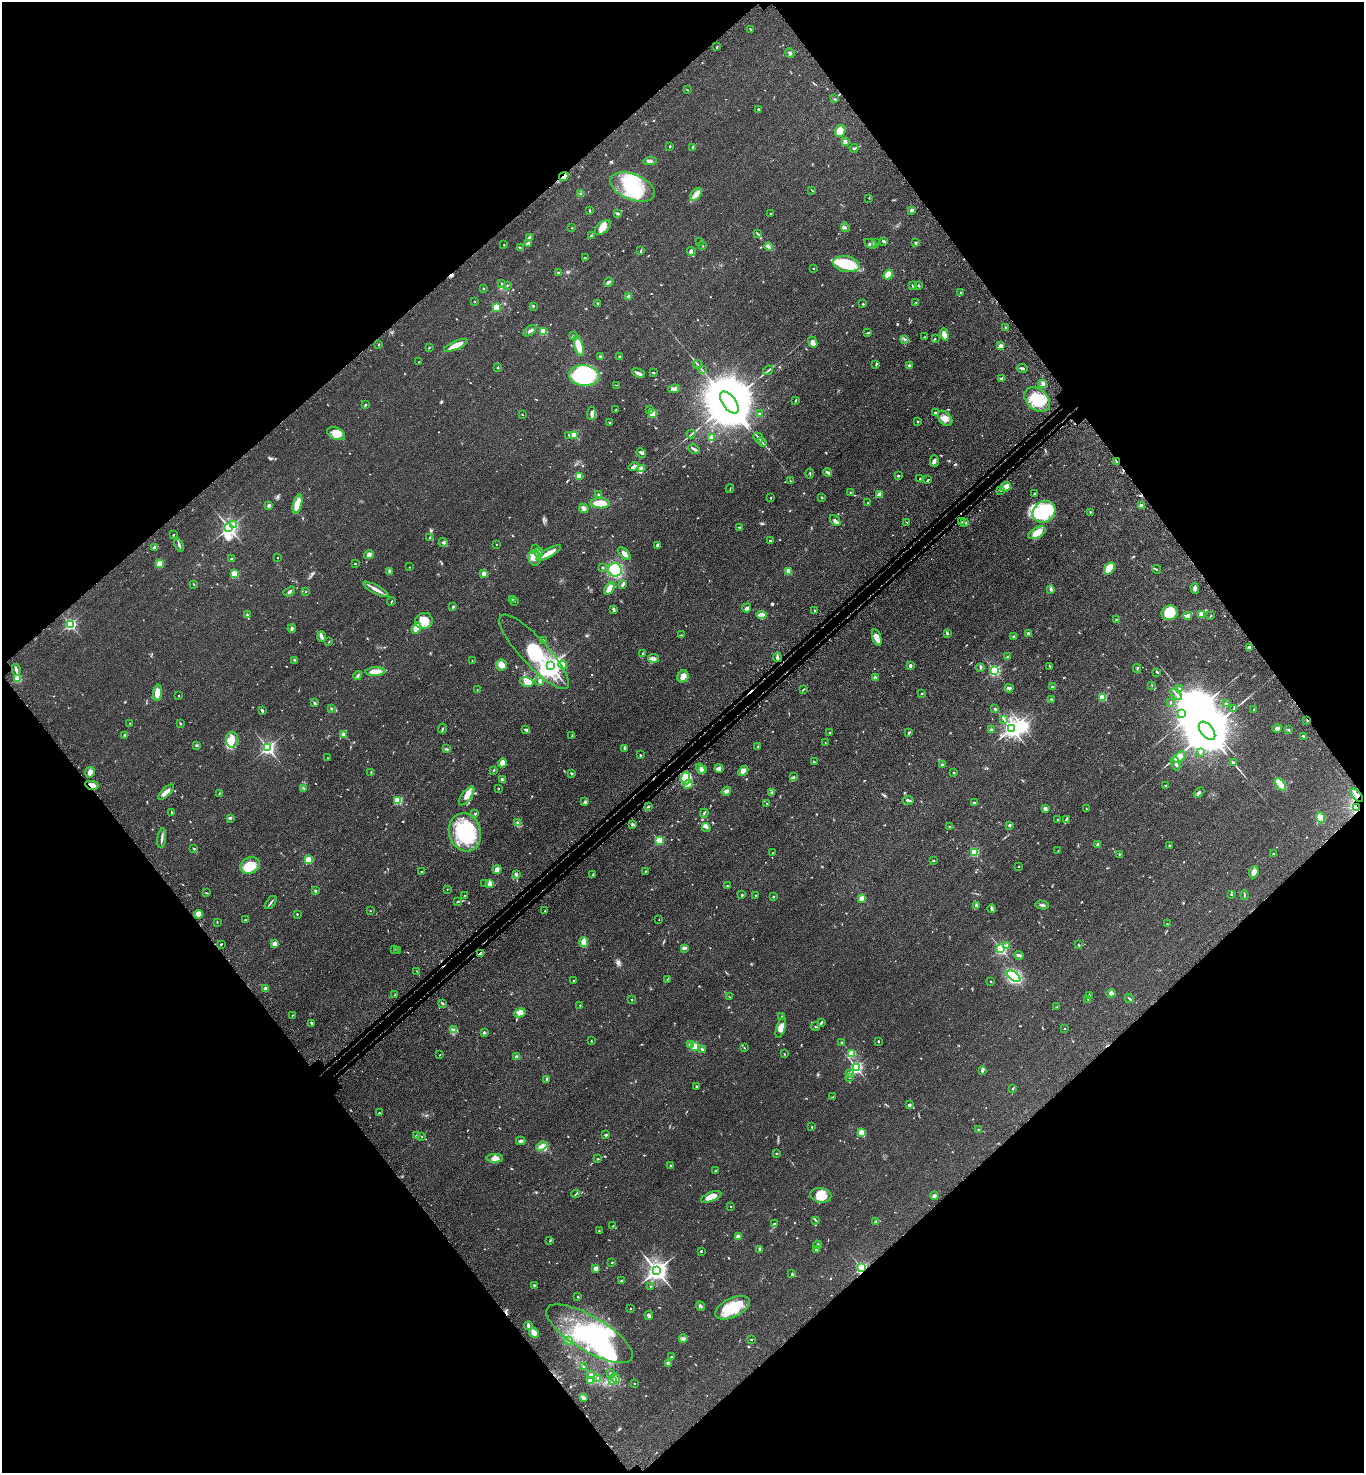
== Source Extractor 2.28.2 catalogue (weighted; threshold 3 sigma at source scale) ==
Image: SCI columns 250-5694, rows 102-5985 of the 6086 x 6088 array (HDU 1 of 3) = the unmasked area's bounding box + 8 px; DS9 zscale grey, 4 x 4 block average (1 PNG px = mean of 4 x 4 image px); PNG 1366 x 1475 px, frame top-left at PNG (2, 2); each listed source drawn as its Kron ellipse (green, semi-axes under 4 px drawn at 4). Shown black and unused: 50% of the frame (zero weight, under 3 of 4 exposures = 6% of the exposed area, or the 3 px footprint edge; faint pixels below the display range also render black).
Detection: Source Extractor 2.28.2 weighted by HDU 2 'WHT'. Background 0.0432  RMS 0.005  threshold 0.0226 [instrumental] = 3 sigma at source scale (4.5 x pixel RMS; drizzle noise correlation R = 1.50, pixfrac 1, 0.05/0.05 arcsec/px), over >= 5 px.
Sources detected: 787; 1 too faint to see at this stretch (4 x 4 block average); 10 inside a brighter object's white glare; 5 cosmic-ray / hot-pixel residue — neither listed nor drawn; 20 coinciding with a brighter row at this scale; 36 inside a brighter listed object's ellipse — not listed separately; of the other 715, all 500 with FLUX_AUTO >= 1.34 (the completeness limit of this list) listed and drawn (215 fainter detections not listed), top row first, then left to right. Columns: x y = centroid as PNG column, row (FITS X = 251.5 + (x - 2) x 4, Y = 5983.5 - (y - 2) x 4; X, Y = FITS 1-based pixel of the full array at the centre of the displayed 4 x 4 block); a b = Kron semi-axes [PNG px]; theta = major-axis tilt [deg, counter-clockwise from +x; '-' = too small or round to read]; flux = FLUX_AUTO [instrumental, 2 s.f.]
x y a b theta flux
750 29 3 2 - 1.7
717 47 3 2 - 2.6
790 53 5 3 - 5.7
687 90 2 2 - 2
835 99 3 2 - 2.6
758 109 2 2 - 8.2
840 131 6 5 - 42
845 142 4 3 - 9.2
670 146 2 2 - 5.2
693 147 3 2 - 5.5
854 148 4 2 - 3.5
650 161 7 3 5 8.1
564 176 5 2 - 17
632 187 24 12 -22 150
812 190 4 2 - 1.5
581 194 3 2 - 2.3
696 194 7 4 48 18
869 198 2 2 - 1.4
912 210 2 2 - 22
590 211 3 2 - 2.3
617 213 3 2 - 3.5
770 213 2 2 - 1.5
603 227 9 5 41 24
845 227 5 2 - 3.2
572 228 2 2 - 1.8
757 234 3 2 - 2.1
591 236 2 2 - 2.3
529 238 3 2 - 8.9
700 241 3 2 - 1.9
884 241 4 2 - 6
528 243 3 2 - 6.9
875 243 2 2 - 1.6
915 243 3 2 - 4.4
871 244 7 3 -27 8
504 245 2 2 - 1.8
703 246 2 2 - 3.5
769 247 4 3 - 5.3
520 248 3 2 - 3.5
641 251 3 2 - 2.3
691 251 4 3 - 9.1
585 258 2 2 - 1.5
846 264 13 8 -9 110
814 269 2 2 - 4.3
558 272 2 2 - 2.1
888 275 5 3 - 56
608 282 4 3 - 7.1
502 284 2 2 - 1.5
507 285 2 2 - 1.6
912 285 3 2 - 2
918 285 3 2 - 2.4
484 289 2 2 - 2.1
961 293 2 2 - 6
628 297 2 2 - 56
474 301 2 2 - 1.4
916 302 2 2 - 3
597 303 3 2 - 1.8
863 304 2 2 - 2.1
533 306 3 2 - 1.7
496 307 2 2 - 190
1006 328 3 2 - 3.2
530 331 7 2 40 7.6
543 331 2 2 - 130
868 333 4 2 - 3
944 334 6 4 -72 24
573 336 2 2 - 1.7
925 337 3 2 - 1.6
905 339 2 2 - 1.7
935 339 2 2 - 3
813 342 6 3 -68 17
379 344 2 2 - 1.5
456 345 12 3 23 29
579 346 10 3 -75 59
1000 346 2 2 - 63
429 347 2 2 - 1.8
601 356 3 2 - 5.5
620 357 2 2 - 23
419 362 2 2 - 1.8
698 365 4 2 - 3.5
875 365 2 2 - 2.3
909 366 3 3 - 3
497 367 2 2 - 1.9
1022 368 5 2 - 4.5
702 370 2 2 - 1.7
768 370 5 2 - 3.6
653 372 3 2 - 2.1
638 373 6 2 -25 14
584 375 15 10 -6 280
1001 379 3 3 - 5.7
1043 384 3 3 - 4
617 385 2 2 - 1.5
674 389 6 3 9 9.9
1037 399 14 10 -41 84
796 400 3 2 - 2.6
729 403 13 6 -53 38000
366 405 3 2 - 2.3
616 410 3 2 - 3.2
650 410 3 2 - 4.5
935 412 2 2 - 8.7
591 413 7 3 86 7.8
652 413 2 2 - 210
759 414 2 2 - 14
522 415 2 2 - 1.5
945 418 8 6 -46 20
918 421 2 2 - 2.6
609 423 2 2 - 1.8
336 434 9 6 -22 32
691 434 4 2 - 3
569 435 3 2 - 2.3
574 435 3 2 - 15
711 438 4 3 - 6.3
758 438 5 2 - 4.3
762 442 6 2 -45 4.1
694 449 6 2 -29 6.7
641 453 5 3 - 6.2
934 461 5 3 - 6.9
1117 462 3 2 - 10
634 467 5 2 - 15
641 468 3 3 - 3.7
828 472 4 2 - 8.1
810 473 5 2 - 2.4
579 476 4 2 - 50
898 476 3 2 - 3.2
920 479 2 2 - 1.5
928 480 3 2 - 1.7
790 481 3 2 - 1.8
1006 487 6 3 39 27
730 489 4 2 - 1.7
1000 490 3 2 - 3
850 492 2 2 - 1.9
1035 493 3 2 - 2.9
599 494 3 2 - 3.6
880 495 4 4 - 21
771 498 2 2 - 1.5
822 498 3 2 - 1.9
600 503 9 5 -3 59
868 503 2 2 - 10
297 504 10 4 74 45
1141 505 4 3 - 5
269 506 2 2 - 25
584 508 5 3 - 5.9
1044 512 12 10 37 290
1090 512 2 2 - 2.6
835 520 6 3 -49 8.4
961 521 2 2 - 2.1
907 522 3 2 - 1.4
965 523 3 2 - 2.2
233 524 2 2 - 28
739 527 2 2 - 1.8
229 528 4 2 - 1100
1037 533 10 5 28 25
173 535 2 2 - 2
430 537 3 2 - 4.5
770 541 3 2 - 2.4
443 542 4 2 - 4.8
496 544 2 2 - 1.7
179 545 7 2 -70 6.9
657 545 3 2 - 4.5
154 547 4 2 - 5.9
536 549 2 2 - 1.7
539 552 5 2 - 2.5
549 553 14 3 30 34
369 554 5 4 - 9
624 554 8 3 -43 15
277 558 2 2 - 2.5
535 558 8 6 -78 19
232 559 2 2 - 5.1
160 564 4 3 - 15
355 564 2 2 - 5.4
409 567 2 2 - 1.9
602 567 2 2 - 2.1
1109 568 6 4 52 75
1157 569 4 2 - 3
615 570 7 6 - 170
390 571 3 3 - 6.9
789 571 4 3 - 22
234 574 2 2 - 160
484 574 2 2 - 62
194 584 2 2 - 1.5
622 585 3 2 - 5.1
609 588 7 3 58 38
1195 588 5 4 - 7.2
376 589 14 3 -28 20
1051 589 3 3 - 7.1
289 591 6 2 31 6.5
306 592 3 2 - 1.9
512 599 2 2 - 3.8
391 601 4 2 - 2
515 601 2 2 - 1.9
453 607 3 2 - 3.5
746 608 5 3 - 6.8
614 610 3 2 - 9.3
815 610 2 2 - 4.7
1170 613 8 7 - 71
247 615 2 2 - 4.5
761 615 5 3 - 20
1201 615 3 3 - 35
1188 616 4 2 - 17
1211 616 2 2 - 1.9
1117 620 3 2 - 2.6
424 621 9 8 - 48
70 624 2 2 - 540
416 628 6 4 57 26
292 629 4 3 - 5
947 633 3 2 - 4.7
1028 633 3 2 - 4.7
681 635 3 2 - 2.6
322 637 5 3 - 6.9
1014 637 2 2 - 6.2
877 638 8 4 -73 19
543 641 2 2 - 3.1
329 642 3 2 - 2.2
1249 648 3 2 - 13
534 652 49 13 -47 250
643 654 3 2 - 3.5
777 657 5 2 - 11
1007 657 2 2 - 1.9
653 658 5 3 - 11
295 660 3 2 - 3.1
472 661 2 2 - 1.7
501 665 5 5 - 21
562 665 4 4 - 27
550 666 2 2 - 2000
910 666 3 2 - 6.6
1050 666 3 2 - 1.6
981 667 3 2 - 4.5
1137 668 4 2 - 3.2
16 670 6 2 -79 8
375 671 10 3 3 36
994 671 2 2 - 500
1157 672 4 2 - 4
358 676 4 3 - 4.7
683 676 6 5 - 21
875 678 2 2 - 24
17 679 2 2 - 170
540 681 5 2 - 4.1
527 682 7 4 -11 20
1152 685 2 2 - 1.7
1052 686 3 2 - 1.4
1009 688 4 2 - 16
477 689 2 2 - 1.9
804 689 2 2 - 1.6
1180 689 2 2 - 1.9
158 693 8 4 83 39
922 693 2 2 - 2.3
1176 694 7 2 -49 5.8
178 695 2 2 - 2.7
1103 697 2 2 - 170
1052 699 2 2 - 1.8
314 703 3 3 - 4
1170 703 3 2 - 1.5
1226 704 2 2 - 14
331 708 3 2 - 2.2
995 709 3 2 - 3.6
1234 709 4 2 - 2.8
1254 709 3 2 - 1.7
262 711 3 2 - 4.1
1182 714 2 2 - 2
1004 719 3 2 - 2.9
1307 721 2 2 - 1.8
180 723 2 2 - 3
130 724 3 2 - 1.5
1012 728 3 3 - 1700
1277 728 4 3 - 12
442 729 5 2 - 3
525 730 4 2 - 4
991 730 3 3 - 5.3
1288 730 3 2 - 3.2
1207 731 11 6 -52 30000
829 733 2 2 - 1.9
909 733 3 2 - 5.4
124 735 3 2 - 3.4
344 735 2 2 - 58
572 736 3 2 - 1.7
1304 736 3 2 - 3.9
232 740 8 6 -82 33
825 743 2 2 - 1.4
197 745 3 2 - 3.2
758 747 3 2 - 2.3
268 748 2 2 - 810
625 748 4 2 - 5.7
447 749 2 2 - 1.9
1200 752 2 2 - 2.2
640 755 2 2 - 2.8
1180 757 7 4 35 20
327 758 2 2 - 1.5
814 762 4 2 - 2.1
502 763 4 3 - 31
1233 763 3 2 - 5.6
1176 764 7 3 -74 9.2
942 765 3 2 - 2.6
719 768 4 3 - 16
701 769 5 4 - 14
494 770 3 2 - 1.9
703 770 4 2 - 16
743 771 6 4 44 20
90 772 5 4 - 15
371 772 3 2 - 2.4
571 773 3 2 - 2.9
954 773 2 2 - 3
793 777 4 2 - 3.2
686 778 6 4 -89 160
503 780 3 3 - 4.4
688 784 4 2 - 40
1281 784 7 4 -54 84
92 785 7 3 -10 18
1166 785 3 2 - 2.5
304 789 2 2 - 1.5
498 789 2 2 - 1.9
726 791 5 3 - 6.8
166 792 10 3 44 18
772 792 3 2 - 2.2
1199 792 6 2 41 6.6
219 793 2 2 - 1.8
1357 795 8 2 -51 8.2
467 796 11 5 54 21
398 800 2 2 - 200
908 800 5 2 - 7.9
585 801 3 2 - 3.4
974 802 2 2 - 2.3
767 803 2 2 - 4.4
648 806 2 2 - 9.9
1045 808 2 2 - 24
1357 808 4 2 - 4.1
1086 809 2 2 - 1.9
171 812 3 2 - 2.6
704 813 4 2 - 3.5
475 814 2 2 - 10
230 818 3 3 - 3.9
1320 818 5 4 - 11
1057 819 2 2 - 1.4
1066 819 4 2 - 4.2
518 823 4 3 - 7.2
633 824 4 2 - 4.1
1010 825 2 2 - 16
949 826 3 2 - 2.2
706 827 4 3 - 5.9
465 832 19 16 -73 230
162 838 10 2 82 8.2
659 841 2 2 - 200
1098 844 3 3 - 6.4
1169 845 2 2 - 2.6
194 849 2 2 - 8
1058 851 2 2 - 1.7
974 852 2 2 - 220
773 853 2 2 - 1.4
1273 854 4 2 - 2.2
1119 855 3 2 - 1.6
308 860 2 2 - 140
933 861 3 2 - 2.5
250 865 10 8 23 70
1019 866 2 2 - 1.8
497 869 5 4 - 9.4
645 871 2 2 - 1.4
421 872 2 2 - 6.7
1254 872 6 4 70 16
516 874 3 3 - 4.2
593 874 3 2 - 1.5
485 883 2 2 - 1.7
490 884 2 2 - 73
727 886 2 2 - 1.4
447 889 2 2 - 2.5
315 891 3 3 - 3
206 893 2 2 - 1.7
742 895 2 2 - 9.1
755 895 2 2 - 1.4
1231 895 2 2 - 1.4
1244 895 5 2 - 3.3
465 896 2 2 - 1.5
773 897 2 2 - 5.4
862 898 2 2 - 78
457 902 2 2 - 1.5
271 903 8 2 51 4.8
976 905 3 3 - 5.1
1042 905 7 2 -11 5.7
992 909 4 3 - 4.9
370 911 2 2 - 3.8
545 911 2 2 - 2.8
198 914 4 4 - 30
297 914 2 2 - 2.5
245 920 2 2 - 5.9
659 920 2 2 - 1.4
217 922 2 2 - 1.4
1167 924 2 2 - 1.9
584 942 5 2 - 28
221 944 2 2 - 3.2
274 944 2 2 - 65
1007 945 3 2 - 4.3
1079 945 3 2 - 2
684 948 4 2 - 10
394 949 3 2 - 2
1001 949 2 2 - 560
397 950 2 2 - 1.7
481 953 3 2 - 9.4
1019 955 4 2 - 9.1
417 971 2 2 - 1.5
1014 976 7 3 -38 300
667 980 3 2 - 2.4
574 981 2 2 - 3.6
991 982 2 2 - 1.5
265 989 2 2 - 43
1111 993 5 3 - 7.8
394 995 2 2 - 1.5
1089 995 2 2 - 2
730 997 2 2 - 1.4
1088 999 2 2 - 1.4
1129 999 4 2 - 2.5
632 1000 2 2 - 2
442 1003 3 2 - 4.1
580 1006 2 2 - 1.4
1057 1007 4 2 - 2.2
520 1013 6 3 27 10
292 1015 2 2 - 1.8
781 1016 2 2 - 1.9
821 1022 3 2 - 2.6
311 1024 2 2 - 3.1
815 1027 4 2 - 2.4
781 1028 10 4 72 25
1064 1029 2 2 - 1.3
453 1030 4 3 - 6.3
484 1032 3 2 - 4.8
591 1041 2 2 - 2.3
878 1041 2 2 - 3.4
841 1043 2 2 - 7.4
691 1045 2 2 - 38
695 1046 2 2 - 160
744 1048 2 2 - 1.4
702 1050 3 2 - 4.6
851 1053 2 2 - 140
784 1054 2 2 - 1.6
440 1055 2 2 - 1.5
517 1057 2 2 - 41
856 1067 2 2 - 580
982 1070 4 3 - 4.2
849 1073 3 2 - 4.3
850 1078 2 2 - 1.3
547 1079 3 2 - 3.4
696 1086 3 2 - 1.9
1013 1089 2 2 - 2.2
833 1097 3 2 - 2
909 1105 3 2 - 6.6
379 1113 2 2 - 4.3
812 1127 3 2 - 2.1
978 1129 2 2 - 1.8
862 1133 3 3 - 44
606 1135 4 2 - 3.7
416 1136 3 2 - 3.1
421 1137 2 2 - 1.3
521 1141 5 3 - 5.1
542 1146 6 3 23 11
776 1154 2 2 - 1.7
495 1158 8 4 1 14
598 1159 3 2 - 1.8
670 1166 2 2 - 2.9
715 1171 3 2 - 1.5
576 1194 4 2 - 2.9
821 1195 10 7 -10 43
934 1196 4 3 - 6.2
711 1197 11 4 23 27
731 1206 2 2 - 1.5
815 1220 3 2 - 2.2
876 1222 3 2 - 5.3
774 1223 2 2 - 2.5
613 1226 4 2 - 2
599 1231 2 2 - 1.8
738 1237 2 2 - 50
550 1241 2 2 - 1.7
818 1245 4 3 - 4.4
760 1249 3 2 - 7.9
817 1249 3 3 - 14
701 1251 3 2 - 3.1
612 1262 2 2 - 2.4
596 1268 2 2 - 51
861 1268 2 2 - 460
657 1270 3 3 - 2400
792 1274 3 2 - 3.1
621 1281 3 3 - 4.7
534 1285 2 2 - 4.2
651 1286 2 2 - 4.5
578 1297 2 2 - 2.6
700 1306 5 3 - 5.4
732 1308 18 9 26 96
630 1309 2 2 - 1.4
649 1315 4 3 - 5.9
528 1326 4 3 - 6.7
534 1333 5 4 - 16
589 1334 49 17 -31 290
683 1339 4 3 - 6.8
751 1339 2 2 - 2.1
569 1341 4 2 - 2.7
671 1357 2 2 - 5.3
668 1363 4 3 - 5.3
583 1367 2 2 - 1.7
590 1374 2 2 - 1.6
610 1374 3 3 - 4.1
598 1378 2 2 - 1.8
615 1378 5 3 - 9.1
613 1380 3 2 - 3.2
590 1381 2 2 - 64
634 1384 2 2 - 1.4
584 1398 2 2 - 34
Overlapping masked pixels (flux is a lower limit): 8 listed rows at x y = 564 176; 1117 462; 1307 721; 92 785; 1357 795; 1357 808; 481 953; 861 1268
Diffuse or blended objects may show on this block-average render without a row.